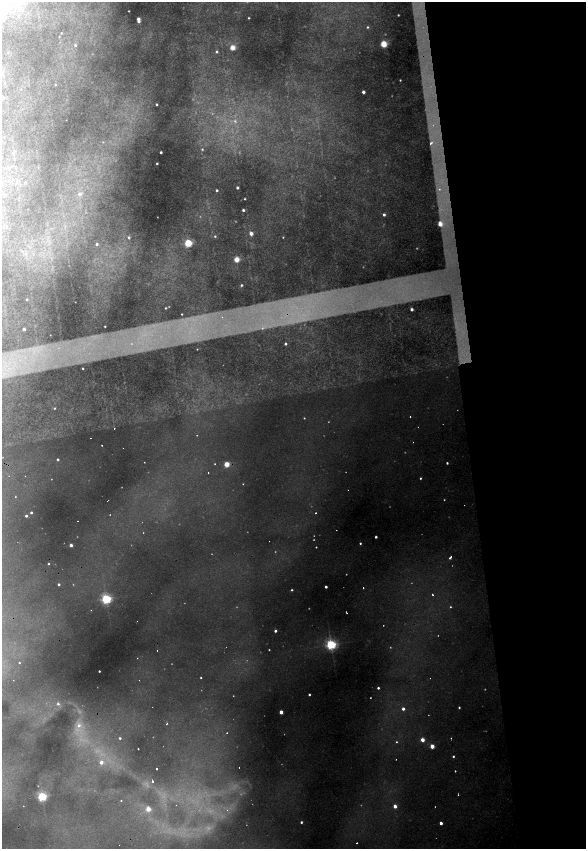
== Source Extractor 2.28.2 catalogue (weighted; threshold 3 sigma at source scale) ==
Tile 12 of 4 x 4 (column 4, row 3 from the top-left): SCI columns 3831-4998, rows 1694-3386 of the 5212 x 6773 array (HDU 1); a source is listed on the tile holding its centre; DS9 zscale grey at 2 x 2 block average (1 PNG px = mean of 2 x 2 image px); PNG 588 x 851 px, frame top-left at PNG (2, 2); no overlay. Shown black and unused: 20% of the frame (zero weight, under 2 of 4 exposures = <1% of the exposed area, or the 3 px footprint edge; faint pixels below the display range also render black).
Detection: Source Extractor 2.28.2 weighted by HDU 2 'WHT'; one run over the whole footprint, this tile lists its part. Background 0.48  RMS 0.025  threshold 0.111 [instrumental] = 3 sigma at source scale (4.5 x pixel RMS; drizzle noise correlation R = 1.50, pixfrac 1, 0.05/0.05 arcsec/px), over >= 5 px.
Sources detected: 162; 32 too faint to see at this stretch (2 x 2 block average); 10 cosmic-ray / hot-pixel residue — not listed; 1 inside a brighter listed object's ellipse — not listed separately; the other 119 listed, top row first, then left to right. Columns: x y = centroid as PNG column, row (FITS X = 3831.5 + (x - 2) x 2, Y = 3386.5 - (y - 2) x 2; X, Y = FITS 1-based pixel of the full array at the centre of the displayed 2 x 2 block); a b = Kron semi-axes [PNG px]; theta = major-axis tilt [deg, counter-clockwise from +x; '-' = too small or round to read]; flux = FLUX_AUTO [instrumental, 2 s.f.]
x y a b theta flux
17 4 4 4 - 41
129 11 2 2 - 3.4
398 15 2 2 - 4.1
249 18 2 2 - 4.5
138 19 3 2 - 39
367 27 3 3 - 6.2
61 33 2 2 - 4.1
59 36 2 2 - 2.2
384 44 3 3 - 210
75 45 3 2 - 8
232 48 3 3 - 120
217 52 3 3 - 8.8
400 80 2 2 - 4.3
55 85 2 2 - 3.6
363 92 2 2 - 28
3 97 2 2 - 21
157 104 2 2 - 6.5
235 121 5 5 - 14
103 142 2 2 - 2.5
431 143 6 4 37 28
202 149 3 3 - 5.8
161 152 2 2 - 10
157 163 2 2 - 7.1
25 183 3 3 - 7.1
237 188 2 2 - 14
439 189 3 2 - 5.6
217 190 2 2 - 8.8
80 194 3 3 - 19
244 199 2 2 - 3.9
243 210 2 2 - 13
384 215 3 2 - 14
440 224 3 3 - 95
251 233 3 2 - 50
215 236 3 3 - 6.4
129 237 4 3 - 7.1
283 237 2 2 - 3.4
188 243 3 3 - 350
97 244 3 3 - 9.1
236 259 3 3 - 130
241 285 2 2 - 7.2
27 299 2 2 - 4.7
165 308 2 2 - 4.9
412 309 2 2 - 19
182 314 2 2 - 3.8
105 326 2 2 - 3.6
24 329 2 2 - 23
285 344 2 2 - 11
197 349 2 2 - 2.3
83 369 2 2 - 3.4
54 408 2 2 - 4.6
410 417 2 2 - 4.6
304 418 2 2 - 3.9
90 438 2 2 - 2.2
102 445 2 2 - 3.2
58 459 2 2 - 9
144 462 2 2 - 2.1
447 463 2 2 - 6.6
215 464 2 2 - 2.7
227 464 3 2 - 150
208 473 2 2 - 3.1
420 478 2 2 - 6
243 484 2 2 - 3.1
15 497 2 2 - 2.5
31 513 2 2 - 11
315 513 2 2 - 6.9
26 516 2 2 - 14
376 537 2 2 - 14
360 543 2 2 - 7.5
71 545 2 2 - 29
316 547 2 2 - 3.6
450 557 4 2 - 11
48 564 2 2 - 5.8
59 584 2 2 - 12
326 587 2 2 - 17
363 588 2 2 - 4.8
292 590 2 2 - 7.1
432 594 3 2 - 5.3
106 599 3 3 - 890
450 607 3 2 - 4.3
346 612 3 2 - 4.3
137 621 2 2 - 3.4
275 631 2 2 - 17
331 645 3 3 - 1000
157 650 2 2 - 2.6
269 650 2 2 - 3.2
19 663 2 2 - 4.6
99 671 2 2 - 6.5
201 678 2 2 - 4.3
139 680 2 2 - 3.4
378 688 2 2 - 12
309 695 2 2 - 9.3
58 704 4 3 - 12
459 707 2 2 - 6.5
403 709 3 2 - 23
281 712 2 2 - 60
167 723 2 2 - 5.1
79 725 5 5 - 27
120 738 2 2 - 8.8
451 738 2 2 - 3.3
422 740 2 2 - 62
396 742 3 2 - 4.6
432 746 2 2 - 86
138 749 2 2 - 7.3
453 756 2 2 - 7.4
396 759 2 2 - 3.8
101 762 3 3 - 38
157 769 2 2 - 66
455 771 2 2 - 5.8
152 781 3 2 - 8
42 796 3 3 - 670
121 800 2 2 - 9
23 806 2 2 - 2.4
395 806 2 2 - 53
148 809 2 2 - 100
227 810 2 2 - 3
301 822 2 2 - 11
441 823 2 2 - 32
357 843 2 2 - 7.6
119 845 2 2 - 2.8
Isophote crosses this tile's border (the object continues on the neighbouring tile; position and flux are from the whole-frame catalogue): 1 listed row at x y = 3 97
Diffuse or blended objects may show on this block-average render without a row.